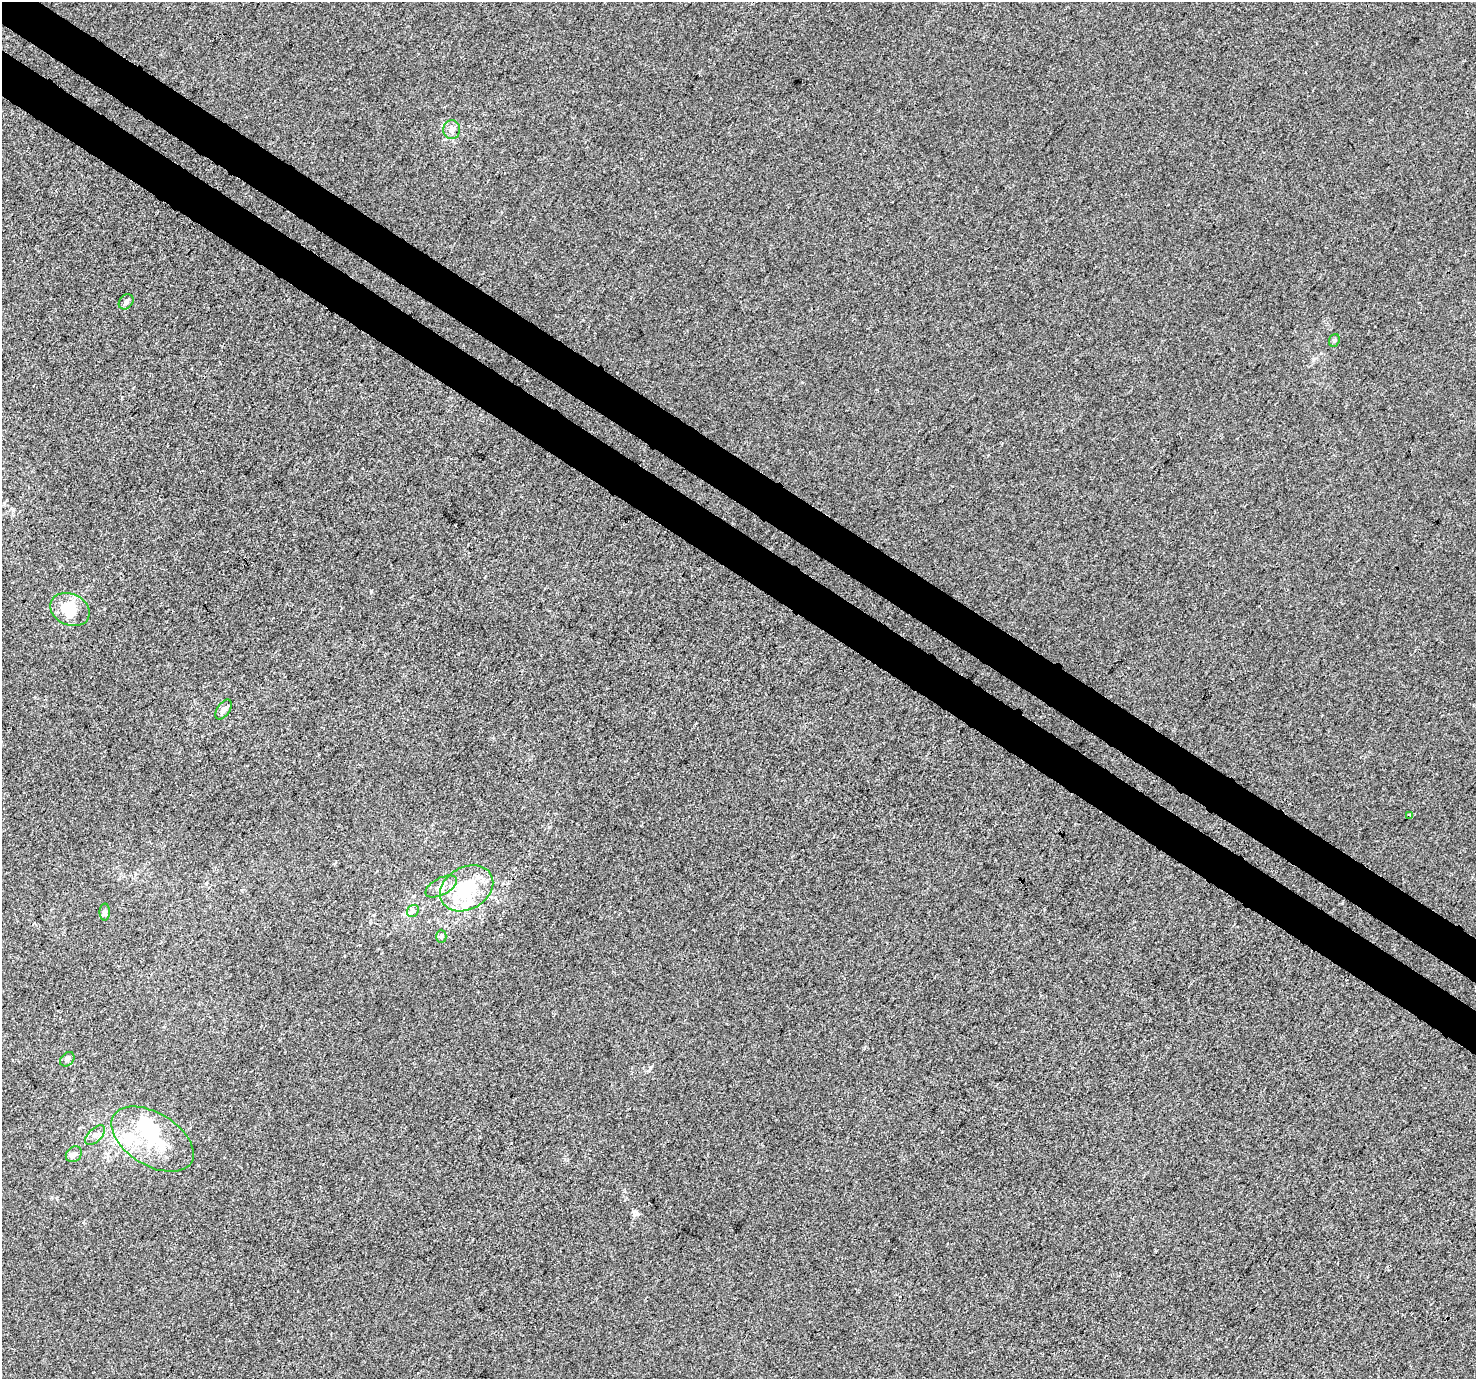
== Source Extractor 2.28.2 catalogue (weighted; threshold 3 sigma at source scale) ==
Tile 11 of 4 x 4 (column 3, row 3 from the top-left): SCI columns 2989-4462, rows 1675-3051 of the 5971 x 6036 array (HDU 1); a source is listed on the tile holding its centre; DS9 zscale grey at full resolution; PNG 1478 x 1381 px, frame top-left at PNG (2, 2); each listed source drawn as its Kron ellipse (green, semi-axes under 4 px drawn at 4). Shown black and unused: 7% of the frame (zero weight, under 3 of 4 exposures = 5% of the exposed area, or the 3 px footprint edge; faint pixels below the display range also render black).
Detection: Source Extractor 2.28.2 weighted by HDU 2 'WHT'; one run over the whole footprint, this tile lists its part. Background 1.83e-04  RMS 0.0044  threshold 0.0197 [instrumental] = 3 sigma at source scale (4.5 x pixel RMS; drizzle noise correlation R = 1.50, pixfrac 1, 0.0396/0.0396 arcsec/px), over >= 5 px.
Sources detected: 21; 3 inside a brighter object's white glare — neither listed nor drawn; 3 inside a brighter listed object's ellipse — not listed separately; the other 15 listed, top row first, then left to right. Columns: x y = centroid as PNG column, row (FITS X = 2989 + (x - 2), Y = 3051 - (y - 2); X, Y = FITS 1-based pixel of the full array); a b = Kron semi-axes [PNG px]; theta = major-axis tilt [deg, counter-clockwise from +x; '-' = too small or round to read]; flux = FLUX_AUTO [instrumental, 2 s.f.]
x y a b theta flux
452 129 9 8 - 2.3
126 302 8 6 48 1.7
1334 340 6 5 - 0.72
70 610 20 15 -26 12
224 710 11 6 56 1.8
1410 815 4 3 - 0.55
441 886 17 8 28 3.8
467 888 28 21 30 25
413 911 6 5 - 0.98
105 912 8 5 90 1
441 936 7 5 88 0.83
67 1059 8 6 45 1.1
95 1135 12 6 44 2.2
152 1139 45 26 -31 27
74 1154 9 7 43 1.7
Unlisted compact peaks at least as high as the median listed source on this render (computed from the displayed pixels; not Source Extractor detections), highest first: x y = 371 591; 650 1068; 1313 359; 637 1214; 549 827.